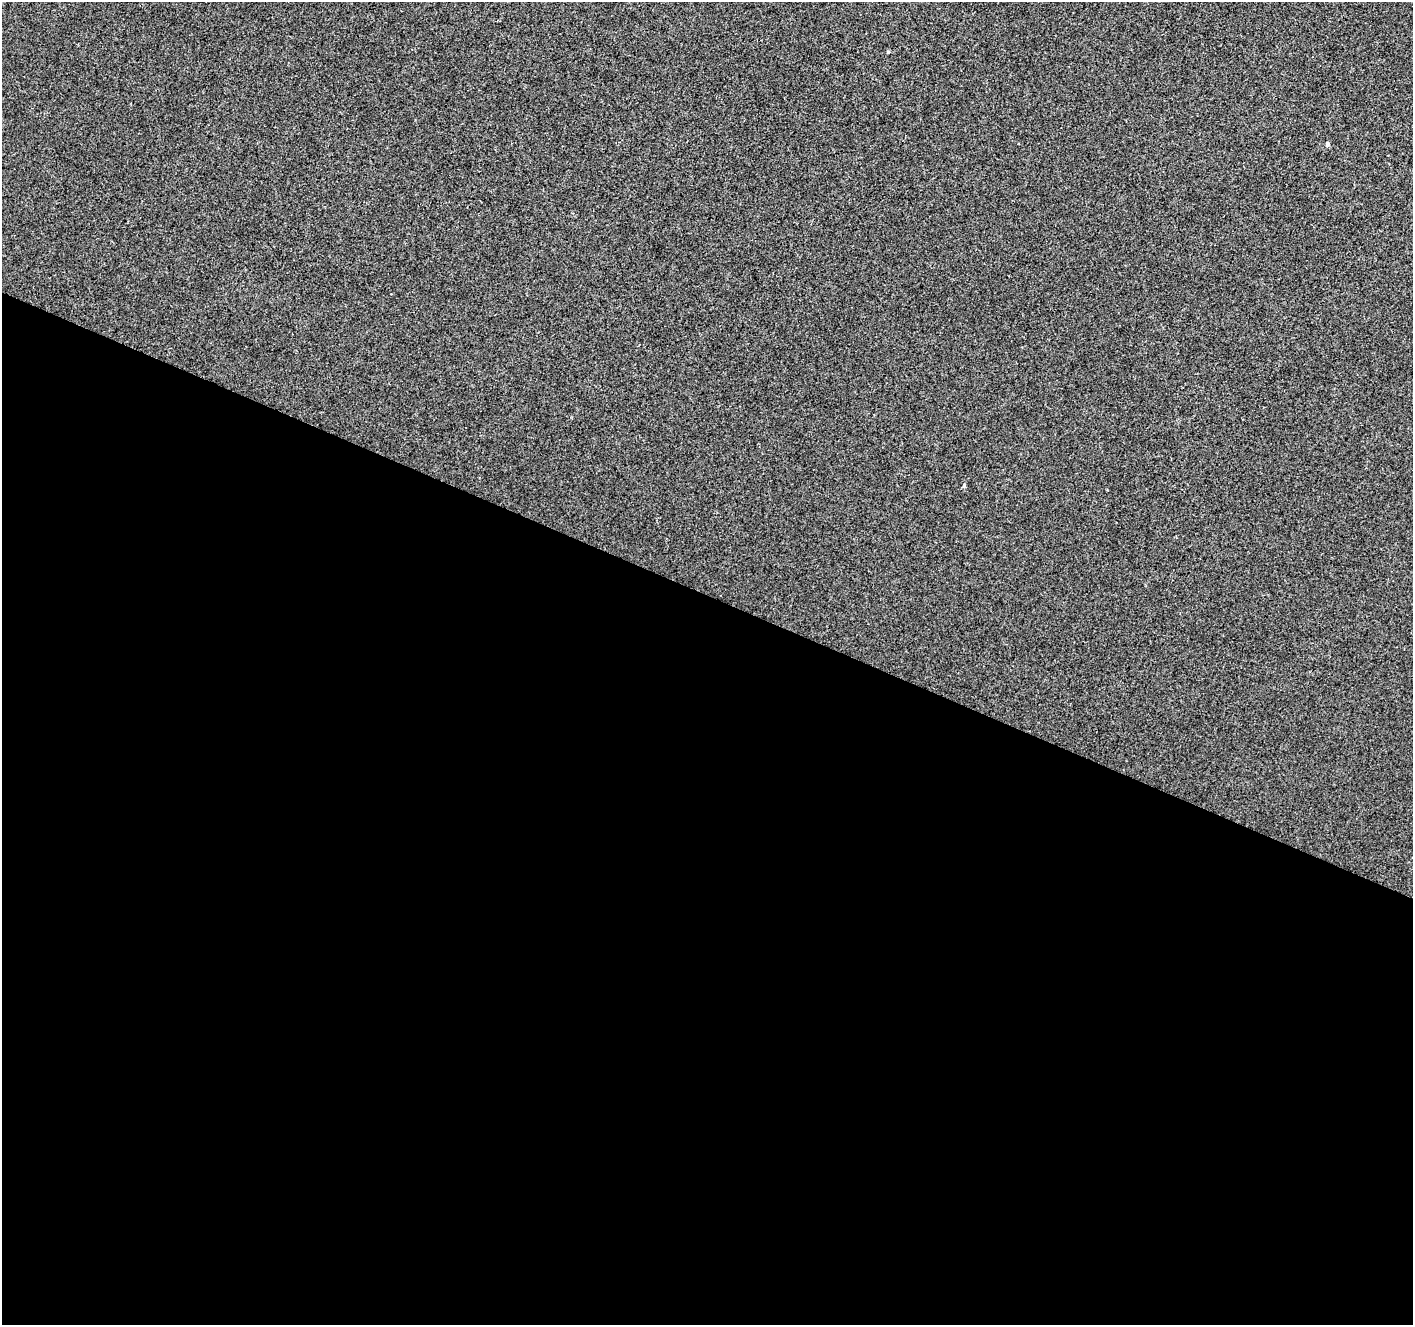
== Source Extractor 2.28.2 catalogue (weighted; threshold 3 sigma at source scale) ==
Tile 14 of 4 x 4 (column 2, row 4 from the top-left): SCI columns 1414-2824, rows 209-1531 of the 5656 x 5772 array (HDU 1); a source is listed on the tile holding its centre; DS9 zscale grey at full resolution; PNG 1415 x 1327 px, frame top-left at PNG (2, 2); no overlay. Shown black and unused: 55% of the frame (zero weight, under 3 of 4 exposures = <1% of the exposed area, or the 3 px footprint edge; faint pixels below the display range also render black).
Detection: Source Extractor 2.28.2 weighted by HDU 2 'WHT'; one run over the whole footprint, this tile lists its part. Background -1.68e-04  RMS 0.0032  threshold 0.0146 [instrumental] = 3 sigma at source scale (4.5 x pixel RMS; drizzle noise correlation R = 1.50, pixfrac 1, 0.0396/0.0396 arcsec/px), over >= 5 px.
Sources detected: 3; all 3 listed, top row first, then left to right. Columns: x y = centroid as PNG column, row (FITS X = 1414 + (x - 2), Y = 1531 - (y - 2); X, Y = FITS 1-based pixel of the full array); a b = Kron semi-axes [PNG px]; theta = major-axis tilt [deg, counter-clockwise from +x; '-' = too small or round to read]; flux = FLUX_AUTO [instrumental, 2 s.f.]
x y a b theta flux
888 52 4 4 - 0.32
1327 144 5 4 - 0.8
964 486 5 4 - 0.45